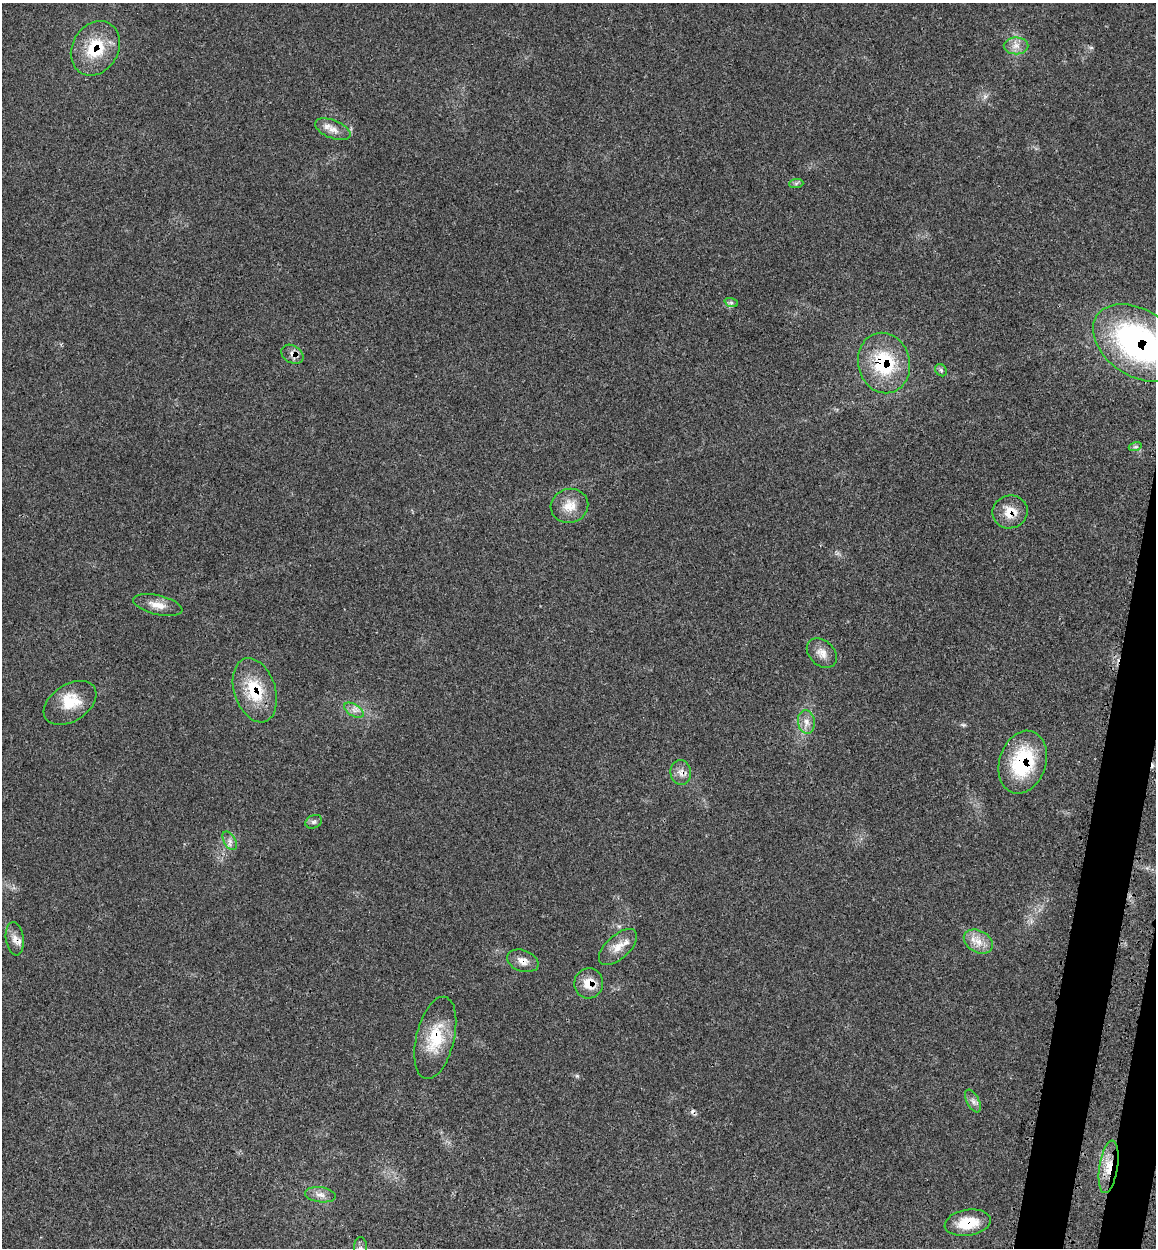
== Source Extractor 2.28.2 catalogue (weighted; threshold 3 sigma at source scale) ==
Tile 6 of 4 x 4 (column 2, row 2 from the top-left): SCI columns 1479-2632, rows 2583-3828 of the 5150 x 5164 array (HDU 1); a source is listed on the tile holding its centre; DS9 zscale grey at full resolution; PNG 1158 x 1250 px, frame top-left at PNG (2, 3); each listed source drawn as its Kron ellipse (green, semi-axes under 4 px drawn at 4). Shown black and unused: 3% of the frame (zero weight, under 3 of 4 exposures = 8% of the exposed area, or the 3 px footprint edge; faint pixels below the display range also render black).
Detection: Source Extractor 2.28.2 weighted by HDU 2 'WHT'; one run over the whole footprint, this tile lists its part. Background 0.0213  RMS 0.0033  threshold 0.0149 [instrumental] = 3 sigma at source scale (4.5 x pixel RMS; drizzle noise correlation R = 1.50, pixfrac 1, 0.05/0.05 arcsec/px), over >= 5 px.
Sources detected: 36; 2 cosmic-ray / hot-pixel residue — neither listed nor drawn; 1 inside a brighter listed object's ellipse — not listed separately; the other 33 listed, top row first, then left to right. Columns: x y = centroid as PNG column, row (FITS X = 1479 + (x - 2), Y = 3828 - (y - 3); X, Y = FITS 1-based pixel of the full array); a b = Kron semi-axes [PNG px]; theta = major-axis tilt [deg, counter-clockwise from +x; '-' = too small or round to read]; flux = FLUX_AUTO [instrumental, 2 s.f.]
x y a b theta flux
1016 46 12 8 1 2.5
95 48 29 23 60 14
333 129 19 9 -23 3
796 183 7 4 2 0.67
731 302 7 4 -20 0.68
1138 343 49 33 -33 83
292 354 12 8 -32 2
884 363 30 26 -76 23
941 370 7 5 -46 0.64
1135 447 7 4 18 0.63
569 506 19 17 16 5.3
1010 512 18 16 20 5.7
158 605 25 9 -13 3.9
822 653 17 12 -44 3.1
255 690 33 20 -72 14
70 703 29 18 32 8.6
354 710 11 6 -30 1.6
806 722 12 8 -82 2.3
1023 762 32 23 72 25
681 772 12 10 -83 2.3
314 822 8 6 24 0.88
230 841 10 6 -60 1.3
15 939 17 9 -82 2.6
978 942 15 11 -28 3.9
618 947 23 11 42 4.8
523 961 16 10 -20 2.9
589 983 15 14 - 5.6
435 1038 42 19 76 13
973 1101 12 6 -63 1.5
1109 1167 26 9 81 6.4
320 1195 15 7 -8 2.2
968 1223 23 13 9 9
360 1248 11 6 -90 1.4
Overlapping masked pixels (flux is a lower limit): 14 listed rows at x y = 95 48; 1138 343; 292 354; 884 363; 1010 512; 255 690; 1023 762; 681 772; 15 939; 523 961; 589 983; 435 1038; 1109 1167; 968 1223
Isophote crosses this tile's border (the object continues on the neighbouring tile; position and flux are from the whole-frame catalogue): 2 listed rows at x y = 1138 343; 360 1248
Unlisted compact peaks at least as high as the median listed source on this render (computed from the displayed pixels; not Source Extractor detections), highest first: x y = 577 1076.